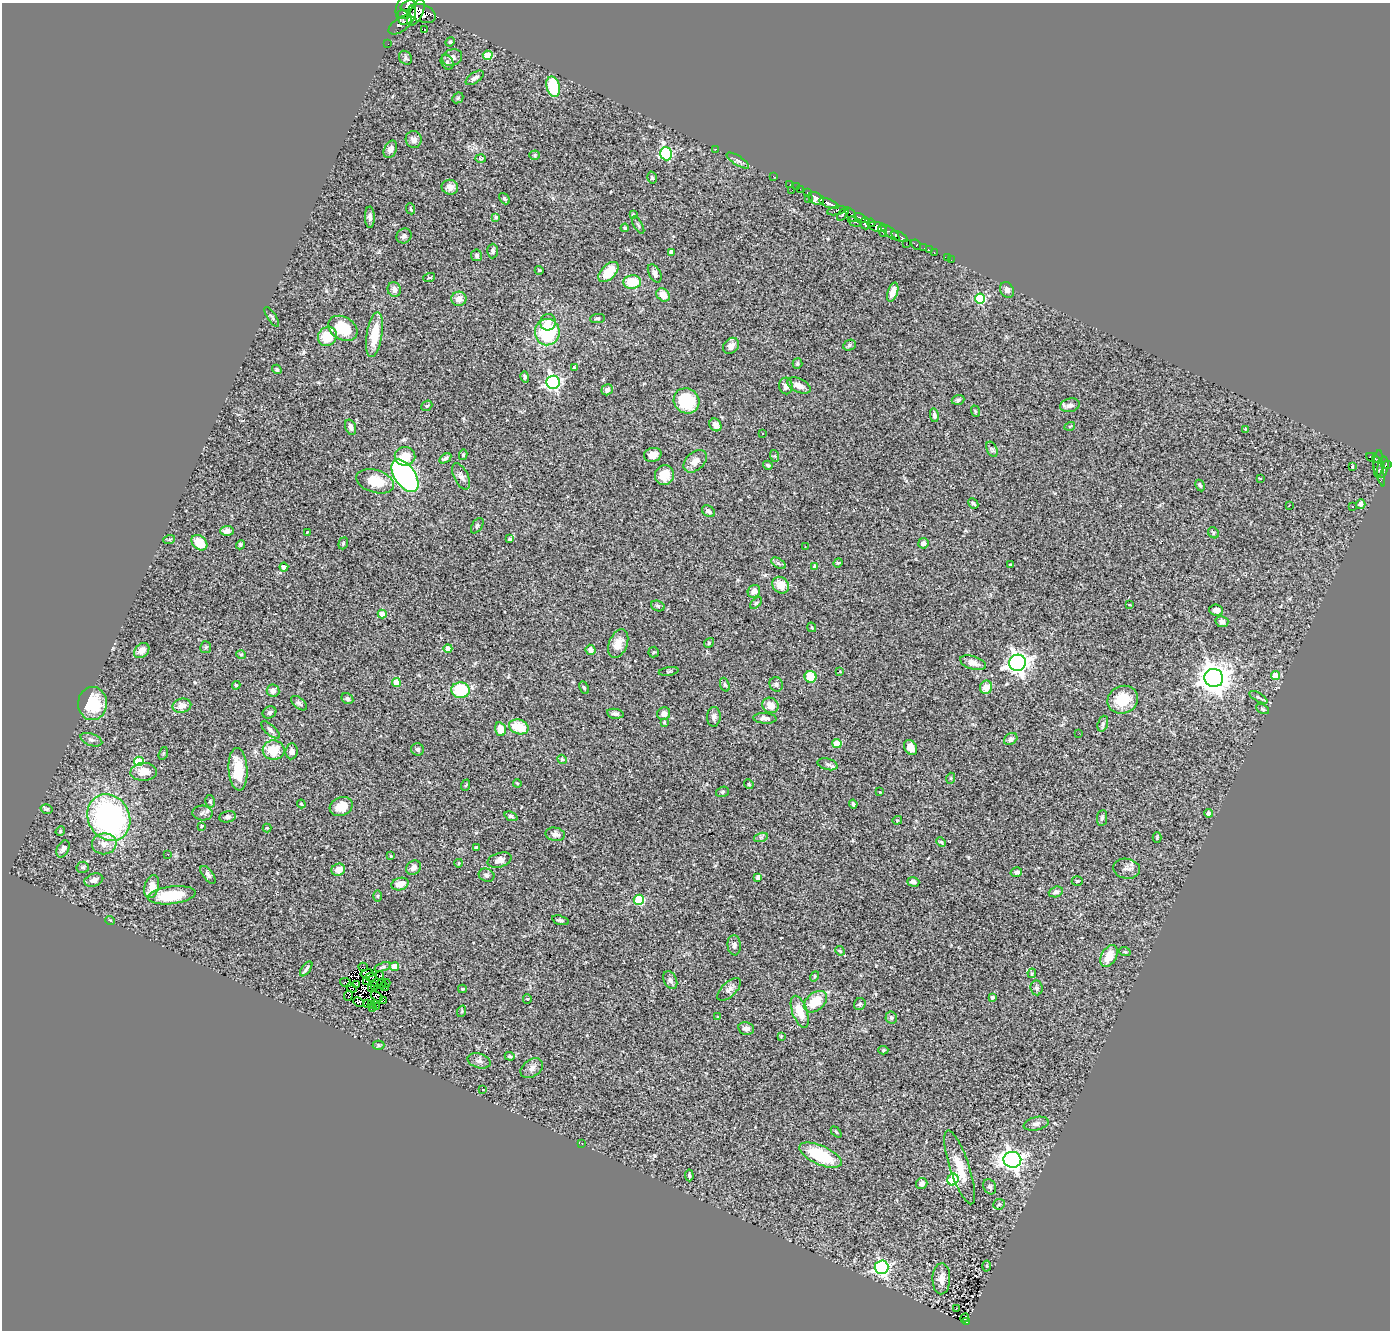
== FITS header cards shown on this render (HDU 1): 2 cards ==
NAXIS1  =                 1388
NAXIS2  =                 1328

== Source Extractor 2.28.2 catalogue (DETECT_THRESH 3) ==
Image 1388 x 1328 px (HDU 1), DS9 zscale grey, 1 PNG px = 1 image px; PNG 1392 x 1332 px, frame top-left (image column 1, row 1328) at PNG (2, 3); each listed source drawn as its Kron ellipse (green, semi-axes under 4 px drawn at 4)
Background 0.55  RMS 0.059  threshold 0.178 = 3 sigma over >= 5 px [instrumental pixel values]
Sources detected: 329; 4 with non-positive FLUX_AUTO (blend fragments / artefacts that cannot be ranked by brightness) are neither listed nor drawn; the other 325 listed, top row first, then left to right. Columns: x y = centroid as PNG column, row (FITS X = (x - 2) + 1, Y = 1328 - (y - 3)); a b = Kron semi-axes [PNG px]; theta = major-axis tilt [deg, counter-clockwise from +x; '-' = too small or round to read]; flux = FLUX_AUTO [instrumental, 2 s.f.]
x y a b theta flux
408 6 8 4 20 270
406 10 15 10 88 720
416 13 14 6 63 350
422 13 14 8 -22 560
403 15 5 3 - 200
400 25 13 7 36 220
425 30 2 2 - 8.6
450 42 5 4 - 4.9
388 44 2 2 - 2.1
488 55 5 4 - 120
452 57 10 8 19 20
405 58 7 6 - 9.2
447 62 8 6 -62 10
475 78 10 5 34 18
553 87 10 6 -75 140
458 98 6 5 - 4.9
414 139 8 8 - 18
390 149 9 6 64 18
715 149 3 2 - 17
666 154 7 5 -72 520
535 155 5 4 - 5.2
481 158 5 3 - 5.2
738 161 13 4 -32 13
773 176 2 2 - 2.5
652 178 6 4 -74 5.8
790 185 3 2 - 8.1
450 187 8 7 - 25
796 187 2 2 - 3.4
800 189 4 2 - 6.8
792 190 2 2 - 7.9
807 193 4 2 - 8.6
808 198 2 2 - 4.2
816 198 8 5 -29 380
504 199 6 4 -50 7.8
829 204 10 4 -22 570
411 209 6 3 -67 4.5
837 211 10 3 12 41
633 214 3 3 - 5.2
843 214 7 3 50 150
851 215 8 4 -61 52
370 217 10 5 -88 15
496 217 3 3 - 6.2
860 218 6 4 -32 160
855 222 7 3 -28 36
865 223 6 5 - 150
871 223 4 3 - 34
638 225 10 3 -60 5.9
877 227 9 5 -11 440
625 228 4 4 - 6.5
882 231 6 3 -71 190
890 232 12 4 -38 33
404 236 8 7 - 11
899 237 9 4 -27 210
906 244 2 2 - 6.6
916 244 5 3 - 29
924 248 2 2 - 10
929 250 3 2 - 5.9
493 251 7 5 88 9.4
671 252 4 3 - 18
934 253 3 2 - 5
476 255 6 5 - 8.4
947 258 2 2 - 1.5
951 260 2 2 - 2.2
539 270 4 4 - 4
608 272 12 7 46 87
655 273 10 5 -62 14
429 278 6 4 19 4.2
632 282 9 7 4 110
394 290 7 6 - 20
1007 290 8 6 -64 18
893 292 10 5 71 29
663 295 7 6 - 47
980 298 5 5 - 300
459 299 7 7 - 33
272 317 11 3 -56 6.2
597 318 7 4 6 7.1
548 322 8 8 - 26
343 328 15 11 -30 130
547 332 13 12 - 240
374 335 23 8 81 100
327 336 10 9 - 110
849 345 6 5 - 7.5
731 346 9 7 48 22
797 363 5 5 - 6.3
574 367 4 4 - 6
277 369 5 3 - 5.4
525 377 6 4 -74 8.4
553 382 6 6 - 960
786 386 8 7 - 19
799 386 13 6 -25 27
607 390 6 5 - 10
958 400 6 5 - 9.3
686 401 13 12 - 200
1070 405 10 6 14 18
427 406 6 4 40 5.1
975 411 6 3 -72 4.3
934 415 7 4 -82 11
715 425 7 5 -52 22
1070 426 5 3 - 3.9
350 427 8 5 -73 14
1245 429 4 3 - 5.2
762 433 3 3 - 6.7
992 449 8 5 -64 9
463 455 5 4 - 5.3
653 455 9 7 14 26
405 456 10 9 - 56
775 456 6 4 -72 4.9
445 458 7 3 32 9.2
1373 458 7 4 -23 61
695 461 13 9 42 36
1378 464 13 4 85 66
1387 464 3 3 - 75
768 465 5 4 - 6.3
1352 467 4 3 - 2.1
1383 467 11 5 78 190
1379 470 17 3 -74 90
664 475 10 9 - 55
405 476 18 10 -56 1100
461 476 14 7 -64 18
1260 478 3 3 - 6.7
375 481 19 11 -17 110
1200 485 6 4 -62 5.2
973 503 5 4 - 7.6
1361 504 5 4 - 26
1289 505 3 2 - 4.5
1352 507 3 3 - 4.6
708 511 7 5 -34 10
477 526 8 5 57 7.3
227 531 7 5 3 16
307 532 3 2 - 3.7
1213 533 6 5 - 6.6
510 539 4 3 - 5.2
169 540 6 4 19 5.4
199 543 9 6 -42 61
343 543 6 4 71 5.6
923 543 5 5 - 12
240 545 5 4 - 5.5
805 546 3 2 - 3.7
778 563 8 4 -31 8.2
838 563 5 4 - 4.1
1010 565 3 3 - 3.6
815 566 4 3 - 11
284 567 4 4 - 19
781 585 9 7 -46 46
754 591 7 6 - 22
756 603 7 4 44 5.6
1130 605 4 2 - 2.8
658 606 7 5 -19 6.9
1216 610 7 5 -5 19
382 614 4 4 - 58
1222 622 6 5 - 14
812 627 5 3 - 4
709 643 5 4 - 5.8
618 644 15 9 68 43
206 647 6 5 - 5.6
448 648 4 4 - 34
591 650 5 5 - 18
142 651 8 6 41 32
654 652 5 5 - 4.9
241 654 5 3 - 3.6
973 663 13 6 -17 27
1017 663 8 8 - 2500
669 671 10 3 9 4.9
840 671 4 3 - 2.6
1275 675 4 4 - 68
810 677 6 6 - 100
1214 678 9 9 - 5900
396 682 4 4 - 60
776 684 7 6 - 11
236 685 4 3 - 5
725 685 7 4 -70 6.8
986 687 7 6 - 46
584 688 7 3 -64 5.8
461 690 9 8 - 220
273 691 6 6 - 19
1258 697 10 3 -29 7.5
347 699 6 5 - 8.9
1123 700 16 13 24 110
299 703 9 5 -40 9
92 704 16 14 89 160
770 705 8 7 - 38
182 706 9 7 14 34
1263 709 7 4 -27 6.1
270 712 7 6 - 8.7
615 714 8 4 -10 12
664 714 6 6 - 16
714 717 10 6 87 15
765 718 11 5 -4 17
664 722 4 3 - 4.1
1103 724 8 5 71 8.8
519 727 10 7 -17 88
500 729 7 5 -74 54
270 730 12 5 -43 13
1079 733 3 2 - 3.1
1011 739 7 5 37 14
91 740 11 6 -20 15
837 743 4 4 - 86
911 748 8 6 -60 36
418 749 6 6 - 10
274 750 11 9 -4 86
292 751 8 6 84 15
163 753 7 4 70 5.5
562 759 5 4 - 5.3
139 761 5 4 - 140
828 764 10 5 -15 11
238 769 21 9 -86 110
144 772 13 9 4 54
951 778 5 3 - 3.9
517 783 4 3 - 3.7
749 784 5 4 - 3.7
466 785 6 3 70 4.5
722 792 7 5 17 7.2
880 792 3 2 - 2.6
210 801 6 5 - 6.9
301 804 4 3 - 3.6
853 804 4 3 - 6.6
341 807 12 9 25 58
47 809 6 4 -14 5.6
203 813 10 7 -4 13
1209 813 4 4 - 19
511 816 7 4 -22 8.5
227 817 8 5 12 11
109 818 24 20 -61 1000
1102 818 8 5 82 9.7
897 820 5 4 - 4.8
201 826 3 2 - 4.3
267 828 4 4 - 3
60 831 5 4 - 5.5
555 834 10 6 -10 17
761 837 7 4 18 7.8
1157 838 5 4 - 4.4
941 842 5 4 - 4.7
104 844 12 10 7 37
476 848 4 3 - 5.9
63 849 9 6 64 17
168 854 3 2 - 3.7
391 856 4 3 - 3.7
499 860 12 7 17 26
459 863 4 3 - 3.2
83 867 6 5 - 7
413 868 8 6 38 20
1127 869 13 10 -8 22
338 870 7 6 - 39
1016 872 6 5 - 7.7
208 875 10 5 -53 13
487 875 8 6 -20 13
758 877 4 4 - 16
94 880 9 6 18 22
1077 881 5 4 - 4.6
913 882 6 4 -17 12
400 884 8 6 16 43
152 887 12 7 74 45
1056 892 7 5 19 11
172 895 24 9 7 150
378 896 5 4 - 5.2
639 900 5 5 - 240
110 920 5 3 - 3.1
560 920 9 4 -16 8.6
734 945 10 6 -84 14
840 951 5 4 - 5
1125 952 6 3 -18 4.3
1109 956 12 7 62 64
363 967 4 2 - 5.2
383 967 8 2 20 4.8
394 967 5 4 - 70
306 969 8 3 53 9.5
1032 973 5 4 - 6.9
367 974 6 4 10 6.5
380 976 4 2 - 7.5
814 976 5 4 - 5
371 977 5 2 - 3.9
670 980 9 6 -65 12
367 982 4 2 - 0.77
346 983 6 2 -20 6.4
386 983 4 2 - 1.3
357 984 3 3 - 0.78
381 984 5 3 - 0.013
375 985 3 2 - 1.4
384 987 4 2 - 4.8
352 988 5 3 - 1.8
1036 988 7 6 - 10
371 989 3 2 - 5
462 989 4 3 - 3.6
729 989 14 7 43 20
348 996 5 2 - 9.2
377 996 6 4 -30 1.3
992 997 3 3 - 6.4
527 999 4 4 - 4
383 1001 4 2 - 0.56
359 1002 5 2 - 7.2
815 1002 13 8 39 100
367 1004 3 3 - 3.3
372 1004 3 2 - 0.46
860 1004 6 5 - 7.5
376 1006 3 2 - 1.8
372 1008 3 2 - 1.4
462 1011 6 3 72 4.1
800 1012 17 7 -70 75
718 1017 4 3 - 3.6
891 1018 6 5 - 8.6
746 1028 8 6 -11 19
781 1036 4 4 - 3
378 1045 6 4 -1 5.3
883 1050 5 4 - 5.7
510 1056 5 3 - 4.7
479 1061 12 7 -17 16
532 1068 12 8 35 21
483 1089 3 2 - 5.2
1036 1124 13 6 12 17
836 1132 6 4 -46 4.6
582 1144 2 2 - 3
820 1155 23 9 -24 200
1012 1160 9 8 - 2000
960 1167 39 9 -71 83
689 1175 6 4 -84 8
953 1179 6 5 - 310
922 1183 6 5 - 19
990 1187 8 6 -62 11
999 1204 6 5 - 6.2
987 1266 5 3 - 3.8
882 1267 7 7 - 780
941 1279 15 9 89 36
956 1309 3 2 - 6.9
965 1318 5 3 - 15
967 1321 3 2 - 4.6
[4 non-positive-flux detections neither listed nor drawn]